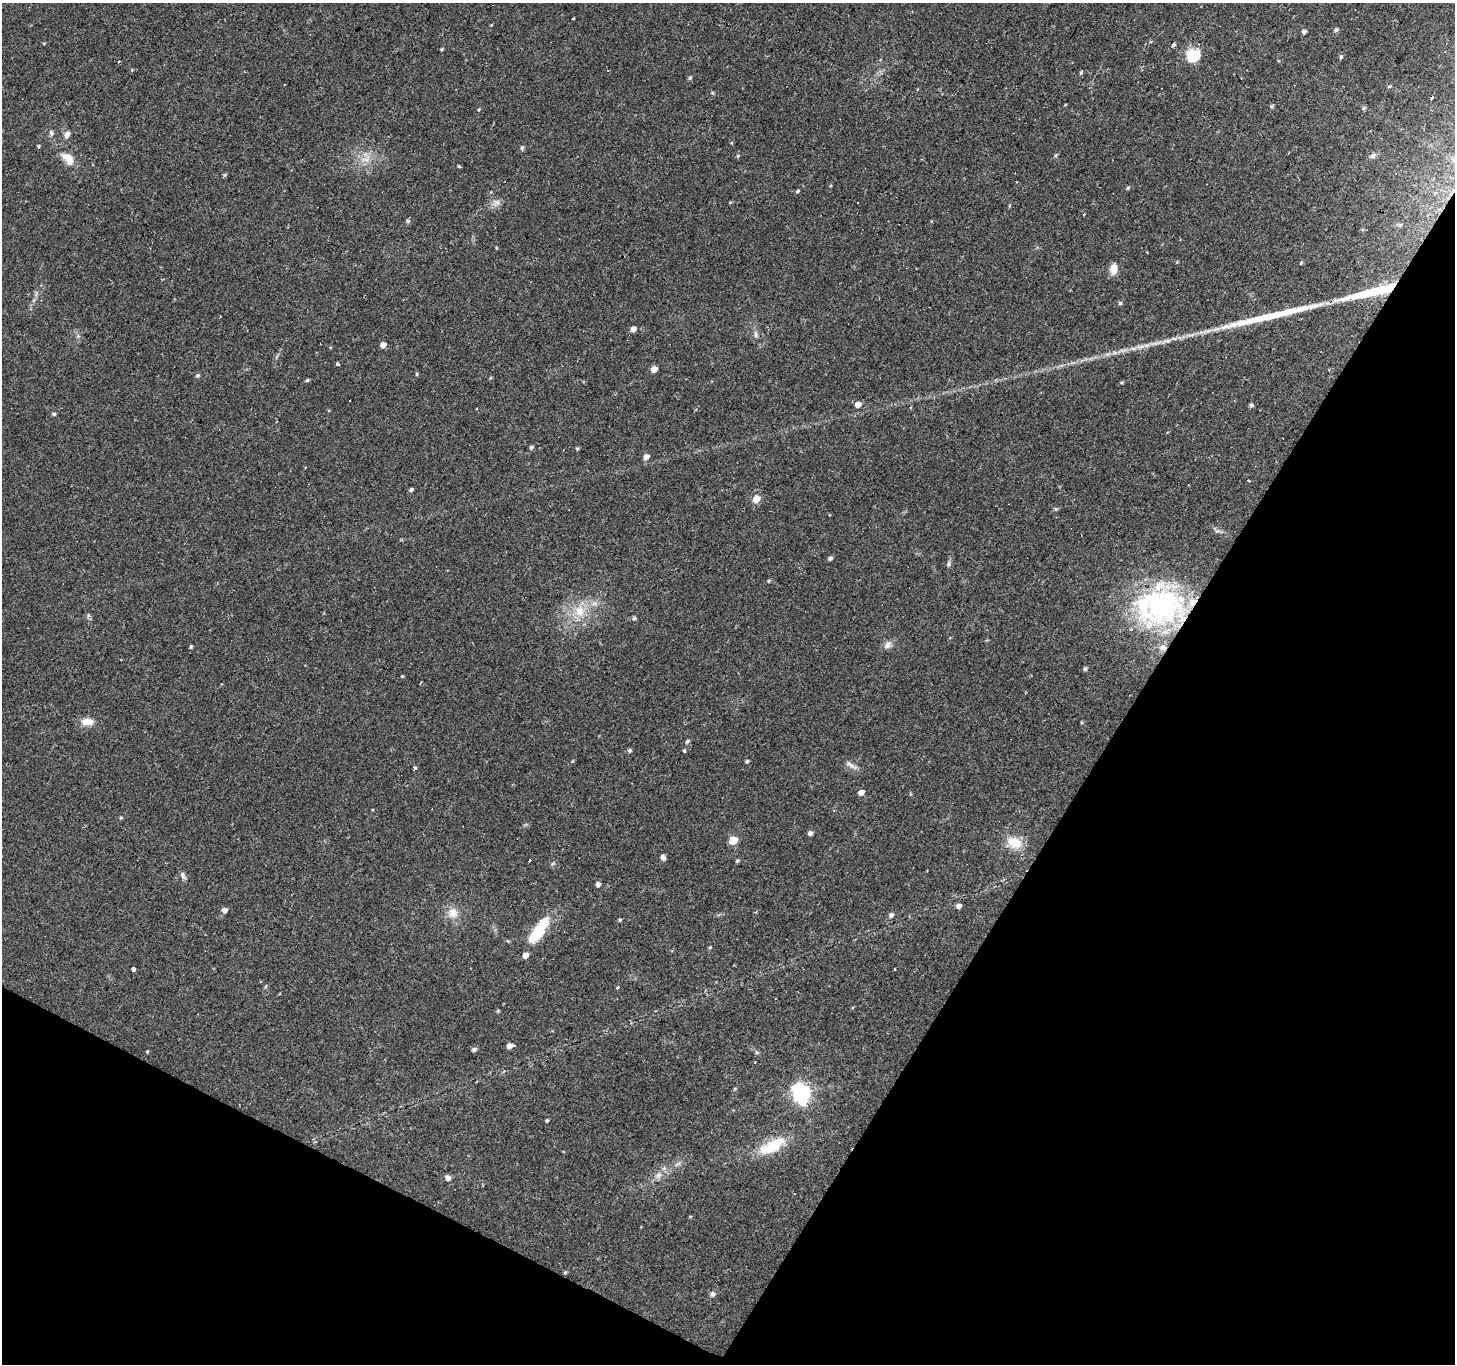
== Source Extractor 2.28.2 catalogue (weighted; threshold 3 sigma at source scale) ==
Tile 15 of 4 x 4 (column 3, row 4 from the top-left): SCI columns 2909-4361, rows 259-1620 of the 5813 x 5898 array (HDU 1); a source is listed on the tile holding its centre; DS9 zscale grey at full resolution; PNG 1457 x 1366 px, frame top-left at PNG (2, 3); no overlay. Shown black and unused: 29% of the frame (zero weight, under 2 of 3 exposures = <1% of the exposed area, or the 3 px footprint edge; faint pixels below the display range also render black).
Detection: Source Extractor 2.28.2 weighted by HDU 2 'WHT'; one run over the whole footprint, this tile lists its part. Background 0.0542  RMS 0.0044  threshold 0.0198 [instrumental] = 3 sigma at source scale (4.5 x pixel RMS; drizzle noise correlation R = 1.50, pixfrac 1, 0.0396/0.0396 arcsec/px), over >= 5 px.
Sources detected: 124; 1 inside a brighter object's white glare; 10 cosmic-ray / hot-pixel residue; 2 long thin detections or spike segments (spike, bleed or trail) — not listed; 3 inside a brighter listed object's ellipse — not listed separately; the other 108 listed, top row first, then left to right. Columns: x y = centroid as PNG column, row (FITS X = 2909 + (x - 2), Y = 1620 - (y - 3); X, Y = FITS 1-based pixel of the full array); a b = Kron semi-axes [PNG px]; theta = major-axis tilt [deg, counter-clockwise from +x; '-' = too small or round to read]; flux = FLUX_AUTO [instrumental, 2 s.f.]
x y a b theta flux
572 19 3 2 - 0.4
1336 30 6 5 - 0.94
1304 32 5 4 - 1.1
1173 45 5 4 - 0.73
441 49 4 4 - 0.48
1193 55 7 6 - 50
1341 57 5 4 - 0.73
132 70 4 4 - 0.35
1081 73 5 3 - 0.58
690 78 5 5 - 0.73
1389 86 5 3 - 0.5
1271 106 6 4 29 0.64
1364 108 5 4 - 0.72
479 110 5 3 - 0.43
51 133 9 6 -74 1.2
67 135 8 6 63 2.2
38 146 4 4 - 0.57
522 148 5 5 - 0.77
738 156 5 4 - 0.55
1372 156 9 6 28 1.2
68 158 18 10 -44 5.7
366 159 11 4 -5 1.9
459 166 3 3 - 1.3
224 175 5 5 - 0.57
1128 188 5 4 - 0.54
797 191 5 4 - 0.62
730 202 5 3 - 0.38
858 202 3 2 - 0.39
497 203 10 7 23 2
408 221 5 4 - 0.67
1400 225 5 4 - 0.65
496 247 4 3 - 0.42
1147 253 3 2 - 0.84
1301 263 4 4 - 0.51
1114 269 12 8 87 4
1120 303 5 5 - 0.69
633 329 5 4 - 2.6
756 334 8 5 84 1.1
1166 341 12 6 3 1.9
383 345 5 4 - 2.8
338 364 4 3 - 1.6
654 369 5 4 - 4.2
417 374 5 3 - 0.48
197 375 5 5 - 0.75
490 378 4 3 - 0.42
307 380 4 4 - 0.62
1122 382 5 3 - 0.51
858 404 5 4 - 3.9
1251 405 4 3 - 1.6
54 414 5 4 - 0.71
531 447 5 4 - 0.77
577 449 4 4 - 0.55
646 457 5 5 - 2.5
1248 480 2 2 - 0.54
411 489 5 4 - 0.87
756 499 5 5 - 7.3
1056 509 6 4 23 0.7
1218 531 9 3 5 0.98
830 558 5 4 - 1.1
949 564 8 5 88 0.98
769 581 5 4 - 0.52
594 603 7 6 - 1.5
1159 607 60 45 14 82
579 611 18 13 -73 8.1
634 618 5 5 - 0.8
887 645 12 8 77 2
191 647 5 3 - 0.57
1085 669 4 4 - 0.85
402 676 4 3 - 0.37
420 682 4 2 - 0.46
87 722 15 8 0 4.5
1082 722 4 4 - 0.5
687 741 6 4 44 0.86
629 751 5 5 - 0.86
684 751 5 3 - 0.53
747 761 4 4 - 0.71
851 765 19 6 -33 2.2
414 768 3 3 - 1
861 792 5 4 - 3.1
121 818 4 4 - 0.5
810 833 4 4 - 1.5
733 840 6 5 - 12
1014 843 14 10 -23 10
663 857 7 5 -64 1.2
737 861 5 4 - 0.66
183 875 10 6 -71 1.4
598 884 4 4 - 1.7
959 906 5 5 - 1.6
224 910 5 5 - 2.1
453 913 15 13 59 5.1
891 915 5 5 - 1.4
620 920 4 4 - 0.59
536 935 38 12 54 16
710 947 4 4 - 0.46
133 969 4 3 - 2.4
498 1011 4 3 - 0.52
509 1046 5 5 - 2.8
474 1050 6 4 27 1.2
147 1051 5 3 - 0.42
756 1052 6 4 -71 0.62
801 1093 8 7 - 180
547 1120 4 3 - 0.67
772 1146 36 14 28 15
658 1175 11 6 45 2.3
448 1178 8 6 -55 1.5
690 1216 5 3 - 0.36
565 1272 5 4 - 0.6
712 1294 7 6 - 1.1
Overlapping masked pixels (flux is a lower limit): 2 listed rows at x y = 1159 607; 772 1146